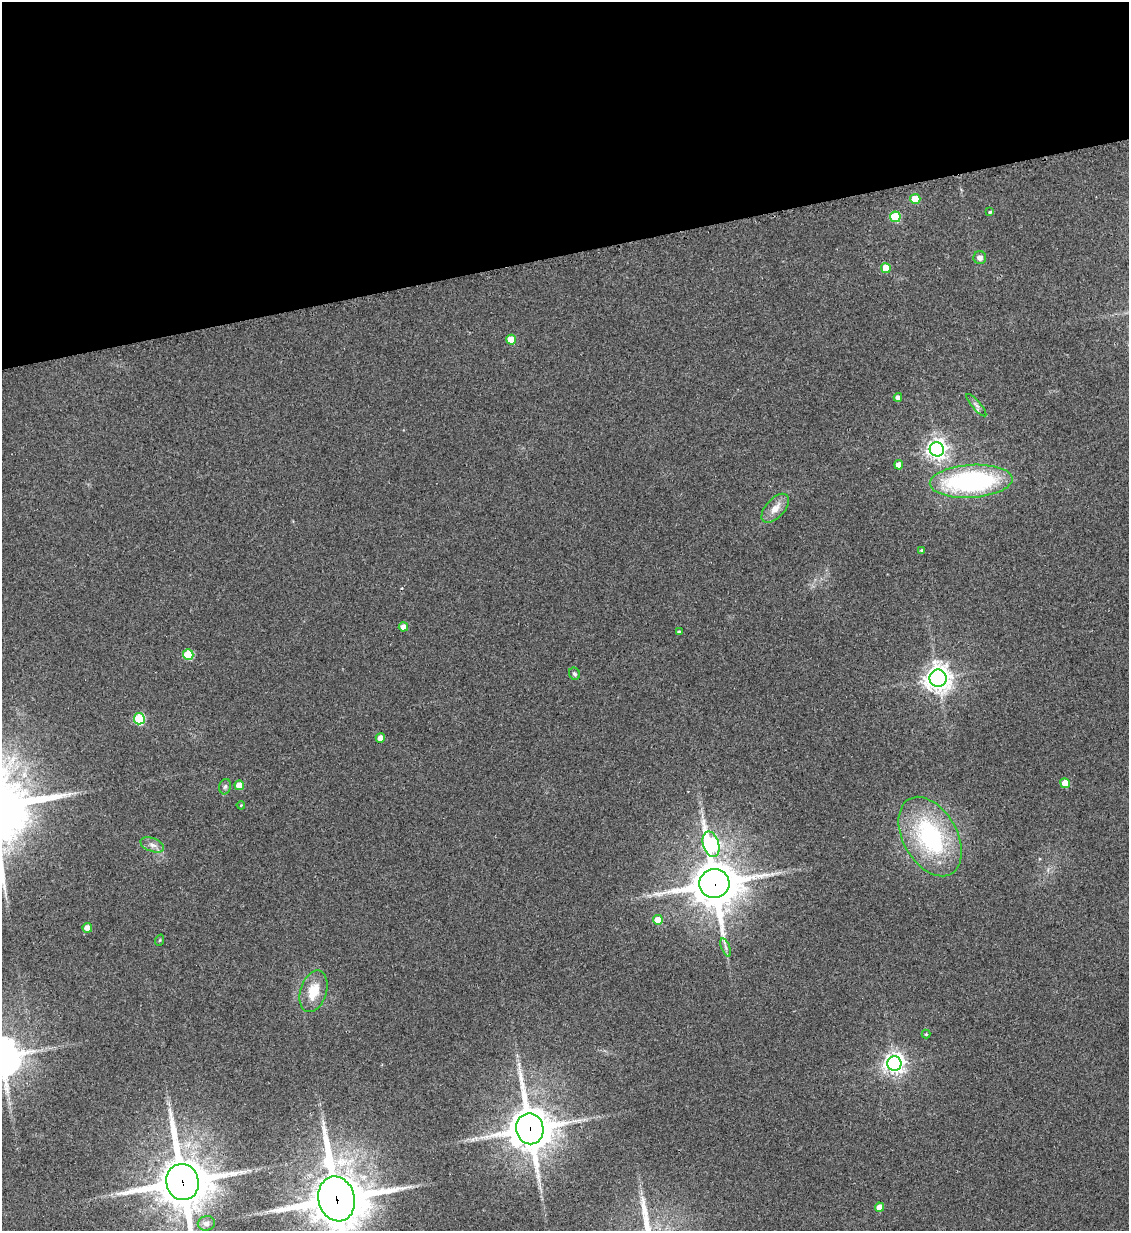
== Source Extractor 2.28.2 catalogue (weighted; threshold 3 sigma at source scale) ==
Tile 3 of 4 x 4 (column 3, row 1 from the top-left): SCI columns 2403-3529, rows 3700-4928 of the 4909 x 4937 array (HDU 1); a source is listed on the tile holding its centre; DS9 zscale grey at full resolution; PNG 1131 x 1233 px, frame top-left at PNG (2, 2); each listed source drawn as its Kron ellipse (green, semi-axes under 4 px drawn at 4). Shown black and unused: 21% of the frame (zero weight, under 2 of 3 exposures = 1% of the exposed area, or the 3 px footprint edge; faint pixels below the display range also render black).
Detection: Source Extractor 2.28.2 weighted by HDU 2 'WHT'; one run over the whole footprint, this tile lists its part. Background 0.0794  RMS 0.0076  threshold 0.0344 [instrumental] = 3 sigma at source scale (4.5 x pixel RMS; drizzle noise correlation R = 1.50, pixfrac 1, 0.05/0.05 arcsec/px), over >= 5 px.
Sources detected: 40; all 40 listed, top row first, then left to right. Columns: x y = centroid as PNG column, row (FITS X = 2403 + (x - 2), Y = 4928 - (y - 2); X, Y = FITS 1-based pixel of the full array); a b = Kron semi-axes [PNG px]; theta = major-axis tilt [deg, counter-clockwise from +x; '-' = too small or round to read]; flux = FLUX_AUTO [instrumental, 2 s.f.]
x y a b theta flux
915 199 5 5 - 19
990 212 3 3 - 1
895 217 5 5 - 35
980 258 6 6 - 3.7
886 268 5 5 - 20
511 340 5 5 - 13
898 397 4 4 - 3.4
976 405 14 4 -49 2.6
937 449 7 7 - 470
899 465 4 4 - 6
971 481 41 16 4 140
775 508 18 9 47 8.8
921 550 4 3 - 0.94
403 627 4 4 - 6.3
679 632 4 4 - 1.4
188 655 5 5 - 33
574 674 6 5 - 1.6
938 678 9 8 - 780
139 719 5 5 - 52
380 738 4 4 - 7.7
1065 783 5 5 - 13
239 785 5 4 - 12
225 787 8 5 73 1.9
241 805 4 3 - 0.64
930 837 43 27 -60 100
711 844 13 8 -73 120
152 845 12 7 -20 4
714 884 15 14 - 3400
658 920 5 5 - 15
87 928 5 4 - 8.1
160 940 6 3 70 0.77
726 947 9 3 -69 1.8
313 991 21 13 73 18
926 1034 4 4 - 0.94
894 1063 7 7 - 500
530 1129 15 13 -80 2600
183 1182 18 16 -76 4300
337 1199 23 18 -76 4800
879 1207 4 4 - 7.5
206 1223 8 7 - 4.6
Overlapping masked pixels (flux is a lower limit): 4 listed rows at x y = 714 884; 530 1129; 183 1182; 337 1199
Isophote crosses this tile's border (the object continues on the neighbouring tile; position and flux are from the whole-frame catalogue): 2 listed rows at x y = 183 1182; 337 1199